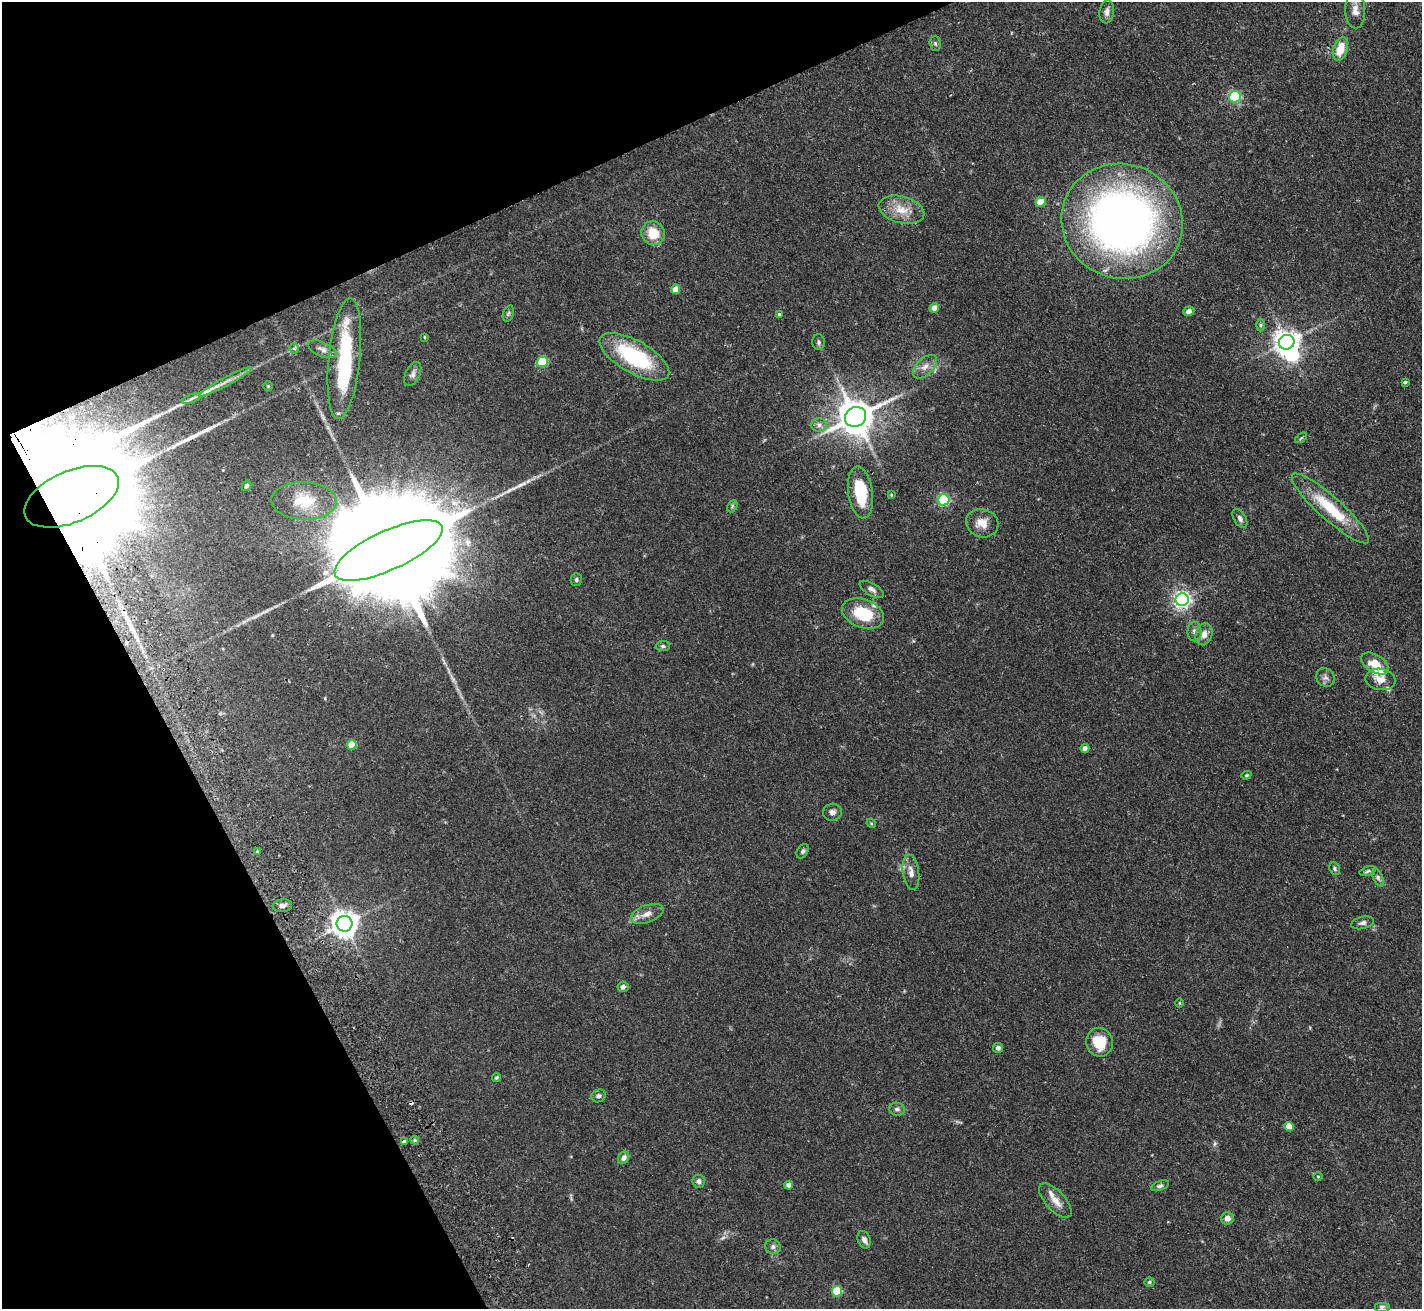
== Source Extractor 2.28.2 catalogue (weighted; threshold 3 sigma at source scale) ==
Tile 5 of 4 x 4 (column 1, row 2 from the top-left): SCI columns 54-1473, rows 2931-4237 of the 5788 x 5729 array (HDU 1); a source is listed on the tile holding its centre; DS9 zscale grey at full resolution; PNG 1424 x 1311 px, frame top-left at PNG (2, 2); each listed source drawn as its Kron ellipse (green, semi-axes under 4 px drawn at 4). Shown black and unused: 23% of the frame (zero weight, under 2 of 3 exposures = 3% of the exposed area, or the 3 px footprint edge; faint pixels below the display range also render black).
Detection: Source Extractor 2.28.2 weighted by HDU 2 'WHT'; one run over the whole footprint, this tile lists its part. Background 0.073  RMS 0.0054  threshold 0.0241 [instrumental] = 3 sigma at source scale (4.5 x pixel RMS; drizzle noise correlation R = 1.50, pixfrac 1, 0.05/0.05 arcsec/px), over >= 5 px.
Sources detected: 106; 5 inside a brighter object's white glare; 3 cosmic-ray / hot-pixel residue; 2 long thin detections or spike segments (spike, bleed or trail) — neither listed nor drawn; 6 inside a brighter listed object's ellipse — not listed separately; the other 90 listed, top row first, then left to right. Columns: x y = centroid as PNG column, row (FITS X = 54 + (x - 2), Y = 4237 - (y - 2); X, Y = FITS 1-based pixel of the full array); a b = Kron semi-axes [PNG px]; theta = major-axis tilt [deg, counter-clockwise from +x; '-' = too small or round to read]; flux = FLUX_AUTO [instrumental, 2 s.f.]
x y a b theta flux
1355 10 18 10 -89 4.5
1107 12 11 7 82 2.6
935 43 7 5 -88 1.1
1340 49 12 7 72 10
1235 97 6 5 - 55
1041 202 5 4 - 12
901 210 23 13 -14 9.7
1122 221 61 57 -20 330
653 233 12 11 - 11
676 289 5 4 - 6.3
934 308 4 4 - 5.9
1189 311 6 4 23 1.9
508 313 8 5 70 1.1
779 314 3 3 - 1.4
1260 325 6 4 90 0.8
424 337 3 2 - 0.52
819 342 8 6 -89 1.3
1287 342 8 7 - 500
294 348 5 4 - 1.1
322 349 15 7 -23 2.6
634 357 39 16 -29 45
344 359 61 15 84 41
542 362 5 5 - 29
925 367 14 8 44 4
413 374 13 7 63 2
225 382 30 4 28 4.5
1405 382 3 3 - 0.7
268 386 4 4 - 0.56
191 398 10 3 21 1.4
856 417 11 9 26 1300
819 425 8 6 1 1.9
1301 438 7 3 37 0.59
247 486 5 4 - 1.1
860 492 26 12 -82 21
891 495 4 3 - 0.44
72 497 50 25 23 29000
944 500 6 5 - 70
304 501 33 19 -2 17
732 506 6 4 62 0.75
1330 508 51 11 -42 24
1240 518 10 6 -59 1.8
982 523 16 14 -19 6.6
388 550 59 19 25 28000
576 580 6 5 - 1.1
872 589 13 6 -30 2.2
1182 600 6 6 - 190
863 613 22 14 -21 20
1195 631 10 7 -89 2
1204 634 11 8 70 3.8
663 646 7 5 7 1.1
1375 663 15 8 -32 8.8
1325 677 10 8 -44 2.1
1380 679 15 10 -10 5.1
352 745 5 5 - 13
1085 748 4 4 - 2.3
1246 775 5 4 - 0.65
832 812 9 8 - 2.5
871 823 5 4 - 0.54
803 851 8 5 57 1.3
257 852 4 3 - 0.77
1335 869 7 5 -64 0.95
1368 871 8 4 15 1
911 872 18 8 -81 4
1378 878 9 5 -66 1.3
282 906 10 6 7 1.9
647 914 17 8 20 4.7
1363 923 11 6 13 1.8
344 924 8 8 - 560
623 987 5 5 - 1.8
1180 1003 5 3 - 0.43
1099 1042 14 13 - 14
998 1048 5 5 - 2.2
496 1078 5 4 - 0.75
599 1096 7 6 - 1.5
897 1109 8 6 -12 1.6
1289 1126 4 4 - 9.6
415 1140 4 3 - 0.72
404 1142 4 3 - 2.9
624 1158 6 5 - 2.3
1318 1176 5 3 - 0.46
699 1181 7 6 - 1.6
789 1185 4 4 - 3.1
1160 1186 9 4 20 1.2
1055 1201 21 10 -48 5.4
1227 1218 6 6 - 3.2
864 1240 9 6 -66 2.3
773 1247 8 7 - 1.6
1149 1282 5 4 - 0.8
837 1291 5 5 - 26
1382 1307 8 5 0 1.2
Overlapping masked pixels (flux is a lower limit): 3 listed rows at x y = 72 497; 388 550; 404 1142